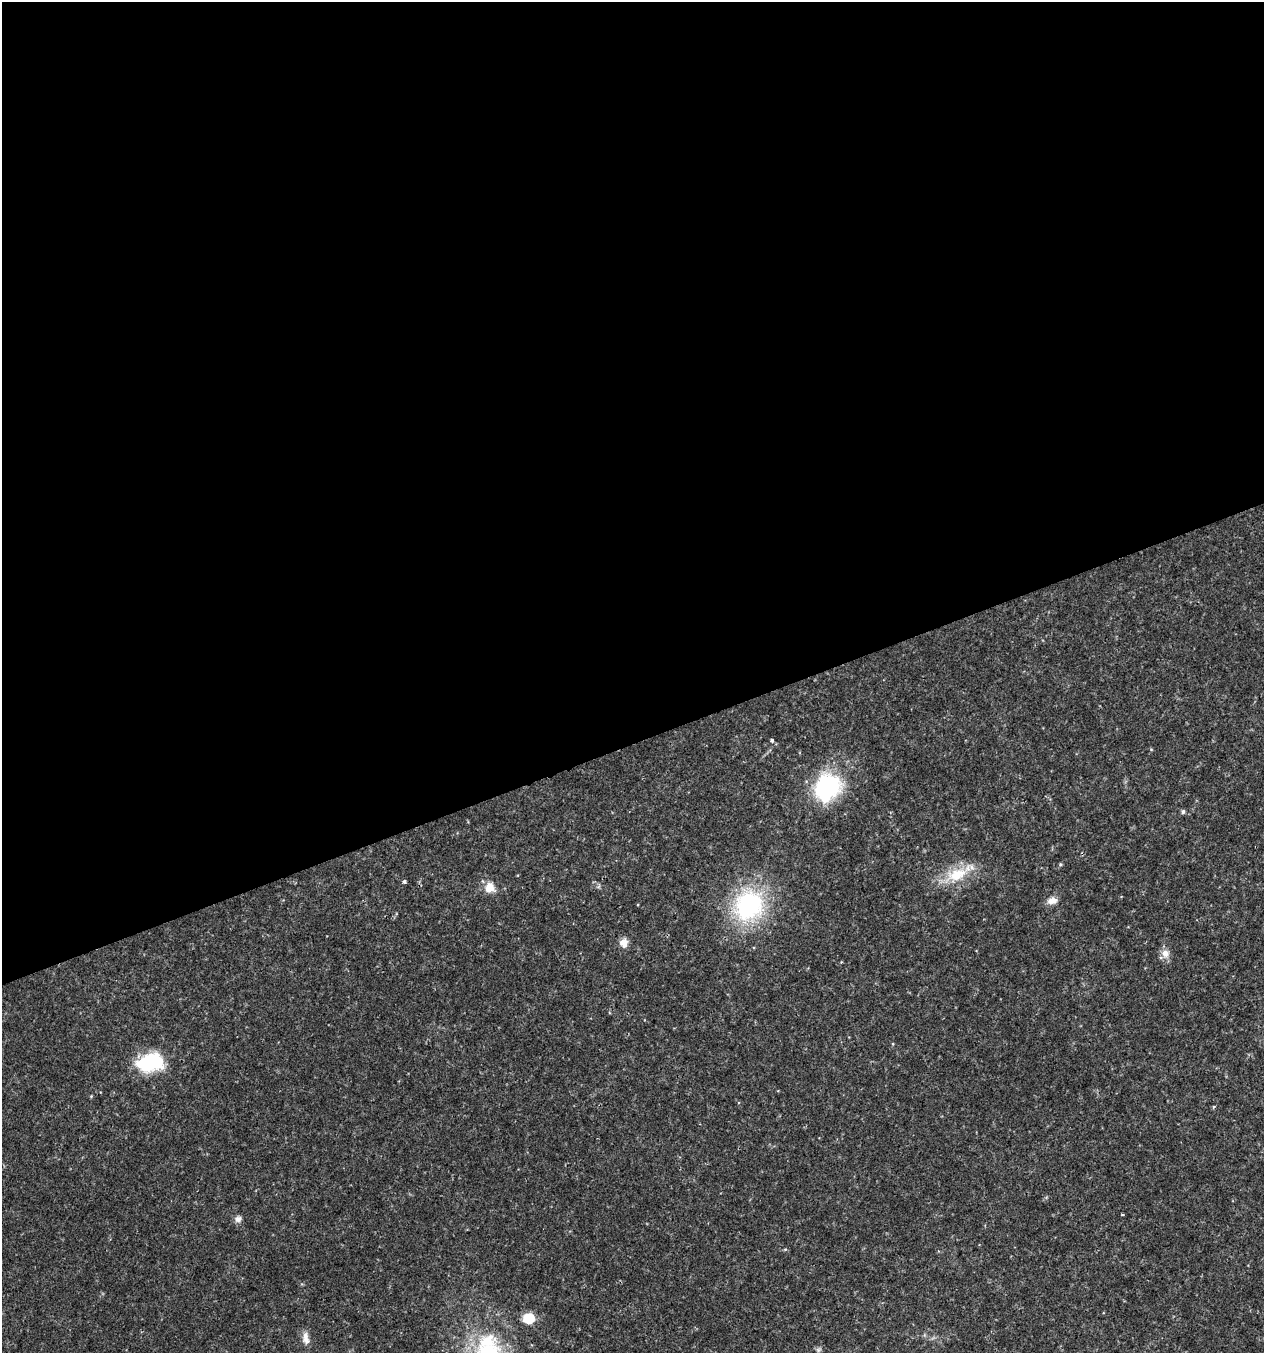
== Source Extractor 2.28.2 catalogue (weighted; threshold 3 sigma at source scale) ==
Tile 2 of 4 x 4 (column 2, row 1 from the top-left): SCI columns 1382-2643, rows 4054-5404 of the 5232 x 5405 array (HDU 1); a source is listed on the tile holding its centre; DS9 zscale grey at full resolution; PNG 1266 x 1355 px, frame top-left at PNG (2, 2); no overlay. Shown black and unused: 55% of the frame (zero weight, under 2 of 3 exposures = <1% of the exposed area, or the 3 px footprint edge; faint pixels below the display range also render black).
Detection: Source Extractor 2.28.2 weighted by HDU 2 'WHT'; one run over the whole footprint, this tile lists its part. Background 0.0262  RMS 0.003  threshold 0.0135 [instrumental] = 3 sigma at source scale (4.5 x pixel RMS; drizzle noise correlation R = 1.50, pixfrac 1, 0.0396/0.0396 arcsec/px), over >= 5 px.
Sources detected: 19; all 19 listed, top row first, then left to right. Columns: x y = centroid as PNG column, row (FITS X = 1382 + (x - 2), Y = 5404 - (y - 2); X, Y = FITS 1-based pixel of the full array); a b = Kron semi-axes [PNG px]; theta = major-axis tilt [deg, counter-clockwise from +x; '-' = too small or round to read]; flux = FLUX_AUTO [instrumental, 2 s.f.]
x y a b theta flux
772 740 4 4 - 0.92
828 787 27 23 51 35
1183 812 5 4 - 0.74
1060 864 5 4 - 0.38
957 874 35 18 21 11
404 881 4 3 - 1.1
490 888 13 12 - 3.8
1052 901 14 9 13 2.2
749 905 31 26 52 42
624 942 11 10 - 2.3
1165 953 12 11 - 2.2
150 1063 26 17 11 22
91 1096 4 4 - 0.28
1213 1107 5 3 - 0.33
1123 1214 3 2 - 0.37
238 1219 10 8 42 1.2
529 1318 8 8 - 10
306 1338 17 8 -83 2.3
818 1350 7 6 - 0.68